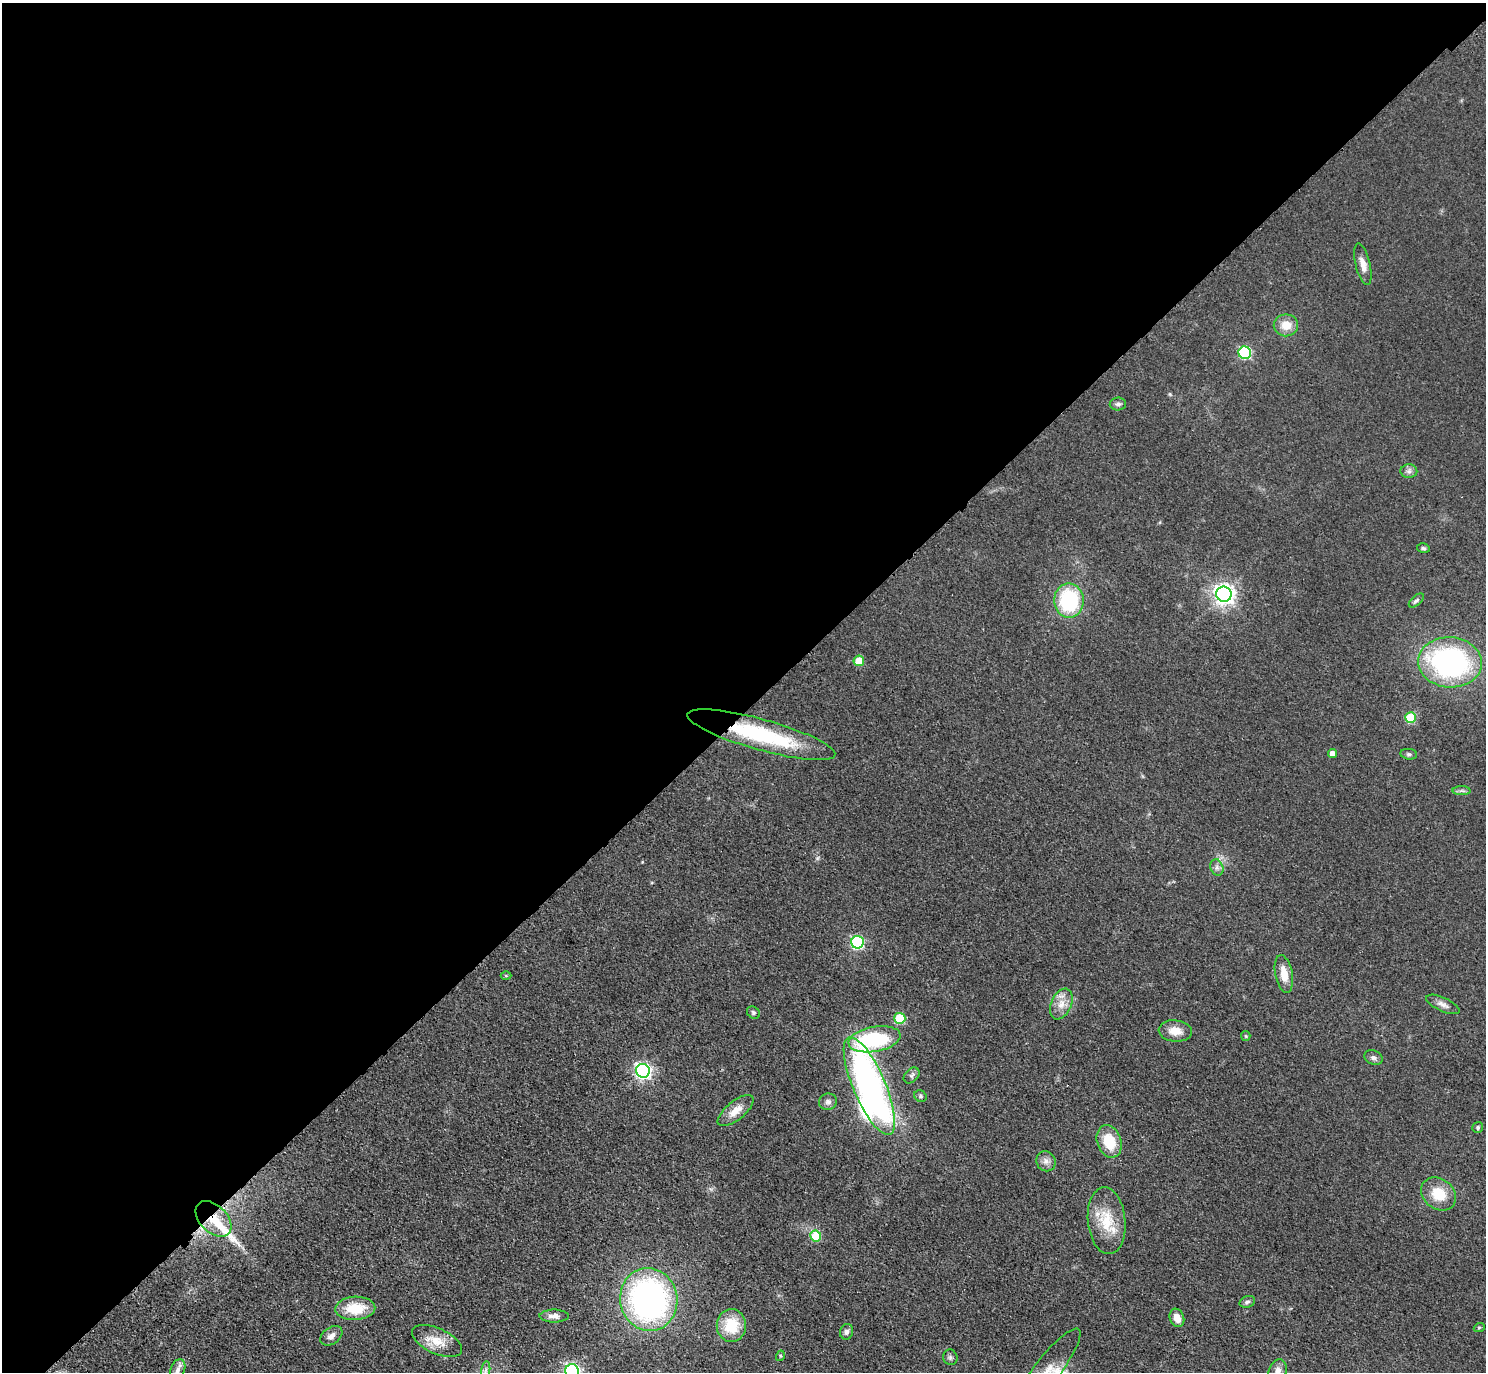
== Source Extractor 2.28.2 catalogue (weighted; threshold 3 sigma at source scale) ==
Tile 2 of 4 x 4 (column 2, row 1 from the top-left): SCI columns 1576-3059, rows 4500-5869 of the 6118 x 6118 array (HDU 1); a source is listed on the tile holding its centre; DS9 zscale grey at full resolution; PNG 1488 x 1374 px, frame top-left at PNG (2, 3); each listed source drawn as its Kron ellipse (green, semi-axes under 4 px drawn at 4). Shown black and unused: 52% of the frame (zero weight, under 3 of 4 exposures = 6% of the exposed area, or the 3 px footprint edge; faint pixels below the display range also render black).
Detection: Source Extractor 2.28.2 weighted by HDU 2 'WHT'; one run over the whole footprint, this tile lists its part. Background 0.0402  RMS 0.006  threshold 0.0268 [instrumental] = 3 sigma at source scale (4.5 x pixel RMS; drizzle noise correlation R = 1.50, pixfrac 1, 0.05/0.05 arcsec/px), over >= 5 px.
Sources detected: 60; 1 inside a brighter object's white glare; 1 long thin detection or spike segment (spike, bleed or trail) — neither listed nor drawn; the other 58 listed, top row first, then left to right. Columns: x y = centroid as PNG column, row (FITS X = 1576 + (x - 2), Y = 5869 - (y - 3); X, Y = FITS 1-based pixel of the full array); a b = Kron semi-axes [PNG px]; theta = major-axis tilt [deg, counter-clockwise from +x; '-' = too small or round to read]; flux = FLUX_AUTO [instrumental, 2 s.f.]
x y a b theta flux
1363 264 21 7 -77 5
1286 325 12 11 - 8.2
1245 353 6 6 - 64
1118 404 8 6 1 1.7
1409 471 8 7 - 2.1
1423 548 6 4 -16 1
1224 594 7 7 - 350
1069 600 17 14 -89 51
1416 600 9 5 41 1.3
859 661 5 5 - 14
1450 662 32 25 -4 130
1411 717 5 5 - 27
761 735 77 15 -16 60
1332 754 4 4 - 4.1
1409 754 8 5 -7 1.3
1462 791 9 4 0 1.5
1217 867 8 6 -71 2.1
857 942 6 6 - 85
1284 974 19 8 -79 8.6
506 976 5 3 - 0.6
1061 1004 16 10 66 6.8
1443 1004 18 6 -25 3.5
753 1013 7 5 -38 1.1
900 1018 5 5 - 27
1175 1031 16 10 -6 8.4
1246 1036 5 4 - 0.7
874 1039 26 12 10 56
1373 1058 9 7 -19 2
643 1071 7 6 - 190
912 1075 9 6 45 1.6
869 1086 53 16 -67 230
920 1096 6 5 - 1.2
828 1102 9 8 - 2.3
736 1111 22 9 39 7.6
1478 1127 6 5 - 1.1
1109 1141 17 12 -70 17
1046 1161 10 9 - 3.2
1439 1194 19 15 -38 15
213 1219 21 13 -44 13
1107 1221 33 19 -85 20
816 1236 5 5 - 23
649 1299 31 28 -79 190
1247 1302 8 5 18 1.4
355 1308 20 11 3 18
554 1316 15 6 0 3.3
1177 1318 9 7 -70 5.4
731 1325 16 14 -88 20
1479 1328 5 3 - 0.54
847 1332 8 6 76 1.9
331 1336 12 8 35 3.4
437 1341 27 12 -25 11
780 1356 5 3 - 0.64
950 1357 8 7 - 1.5
178 1370 11 7 70 2.6
486 1371 9 4 81 1.9
572 1371 7 6 - 150
1047 1371 52 13 52 18
1278 1371 12 9 72 4
Overlapping masked pixels (flux is a lower limit): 2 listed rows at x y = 761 735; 213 1219
Isophote crosses this tile's border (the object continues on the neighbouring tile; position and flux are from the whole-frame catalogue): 3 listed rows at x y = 572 1371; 1047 1371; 1278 1371